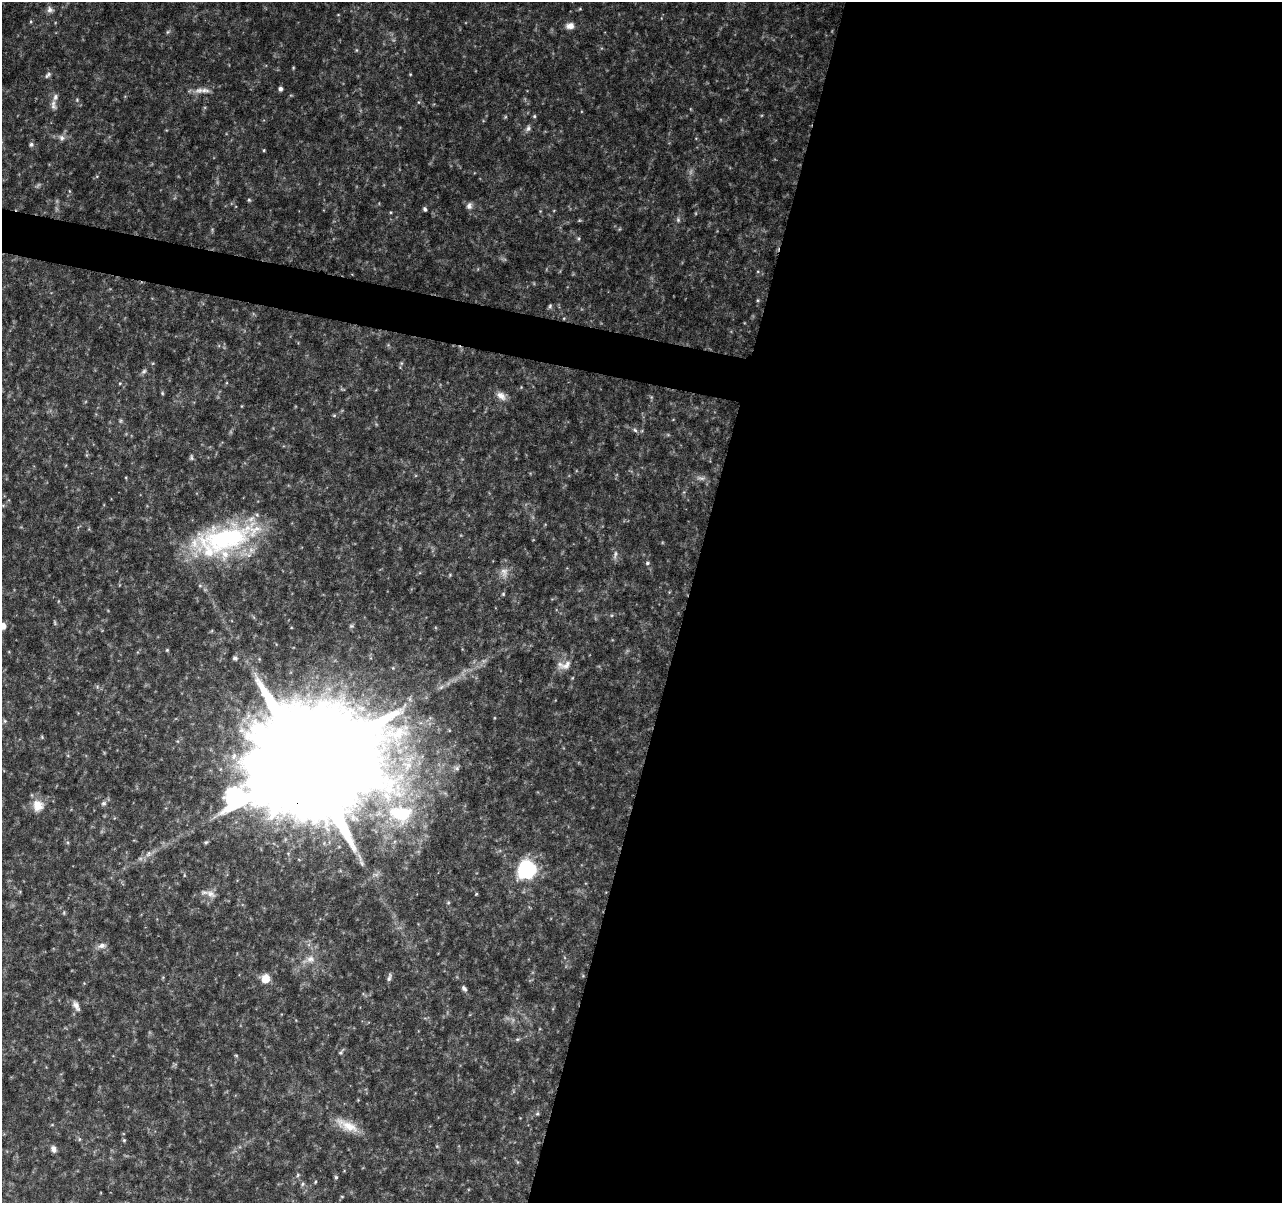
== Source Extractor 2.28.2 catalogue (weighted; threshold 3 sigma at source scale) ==
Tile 12 of 4 x 4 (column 4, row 3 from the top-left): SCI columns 3843-5122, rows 1430-2630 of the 5138 x 5324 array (HDU 1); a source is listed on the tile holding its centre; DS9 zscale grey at full resolution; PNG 1284 x 1205 px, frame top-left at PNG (2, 2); no overlay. Shown black and unused: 49% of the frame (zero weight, under 4 of 8 exposures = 1% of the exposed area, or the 3 px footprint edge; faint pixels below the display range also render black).
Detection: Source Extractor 2.28.2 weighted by HDU 2 'WHT'; one run over the whole footprint, this tile lists its part. Background 0.0619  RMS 0.0032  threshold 0.0132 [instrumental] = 3 sigma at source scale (4.09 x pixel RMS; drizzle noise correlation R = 1.36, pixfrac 0.8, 0.0396/0.0396 arcsec/px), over >= 5 px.
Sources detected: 85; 5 too faint to see at this stretch — not listed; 2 inside a brighter listed object's ellipse — not listed separately; the other 78 listed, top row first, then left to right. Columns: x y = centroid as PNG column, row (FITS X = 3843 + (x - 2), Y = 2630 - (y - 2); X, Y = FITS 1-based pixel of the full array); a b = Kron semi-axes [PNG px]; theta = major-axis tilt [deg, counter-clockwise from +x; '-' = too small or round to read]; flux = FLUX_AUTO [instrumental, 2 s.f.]
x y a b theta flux
50 9 9 8 - 1.2
580 9 5 3 - 0.27
338 15 5 3 - 0.23
570 26 10 7 2 2
168 32 6 5 - 0.51
356 50 6 4 -90 0.38
293 68 4 3 - 0.28
48 75 10 5 39 0.85
280 89 5 4 - 0.95
205 90 15 8 -3 2.1
77 100 6 5 - 0.43
53 105 15 7 -77 1.6
534 116 5 4 - 0.42
528 128 9 6 82 0.97
61 138 10 7 -22 1.4
31 144 6 6 - 0.78
264 150 4 3 - 0.3
97 176 6 3 19 0.34
249 200 5 5 - 0.41
469 206 10 8 75 1.3
425 209 5 4 - 0.63
579 220 5 4 - 0.33
678 220 7 5 -75 0.67
550 306 7 5 80 0.55
120 383 5 3 - 0.26
162 393 5 4 - 0.37
501 396 13 8 -35 2.4
334 415 6 4 0 0.36
120 421 6 4 89 0.45
635 430 6 5 - 0.62
86 455 6 4 71 0.35
191 457 8 4 -89 0.54
701 478 14 6 -7 1.3
224 539 81 33 14 50
615 555 14 5 77 1.1
647 563 6 4 17 0.54
504 572 14 10 -86 2.5
450 575 4 4 - 0.32
503 594 5 5 - 0.39
3 626 7 7 - 2.2
167 650 4 4 - 0.33
235 658 5 5 - 0.74
566 665 22 9 31 3
5 721 6 5 - 0.54
449 730 5 3 - 0.28
42 737 5 4 - 0.34
306 765 51 32 70 15000
407 765 17 14 -34 6.8
457 768 8 7 - 0.86
104 803 7 6 - 0.84
38 805 16 15 - 4.3
400 814 41 28 -6 26
149 854 10 6 43 1.4
526 869 10 9 - 70
211 894 14 9 -24 2.1
476 894 4 3 - 0.27
448 903 6 4 1 0.36
64 913 7 3 90 0.36
102 946 12 6 16 1.5
310 959 12 10 1 2.4
389 977 11 5 72 0.87
265 979 9 8 - 4.2
464 988 7 5 -51 0.78
76 1006 14 7 -60 1.5
517 1039 7 5 19 0.48
341 1052 10 5 51 0.62
236 1055 6 4 -2 0.3
537 1113 5 5 - 0.48
347 1125 33 12 -26 6.1
79 1139 6 4 -90 0.43
124 1140 5 5 - 0.38
437 1146 4 4 - 0.31
53 1149 9 6 -70 1.3
298 1175 6 5 - 0.48
336 1177 5 4 - 0.42
315 1182 4 4 - 0.32
303 1184 7 5 43 0.56
342 1196 5 3 - 0.27
Overlapping masked pixels (flux is a lower limit): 1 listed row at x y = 306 765
Isophote crosses this tile's border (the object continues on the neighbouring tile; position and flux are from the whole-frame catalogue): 1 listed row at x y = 3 626
Unlisted compact peaks at least as high as the median listed source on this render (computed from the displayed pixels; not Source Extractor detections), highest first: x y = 579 238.